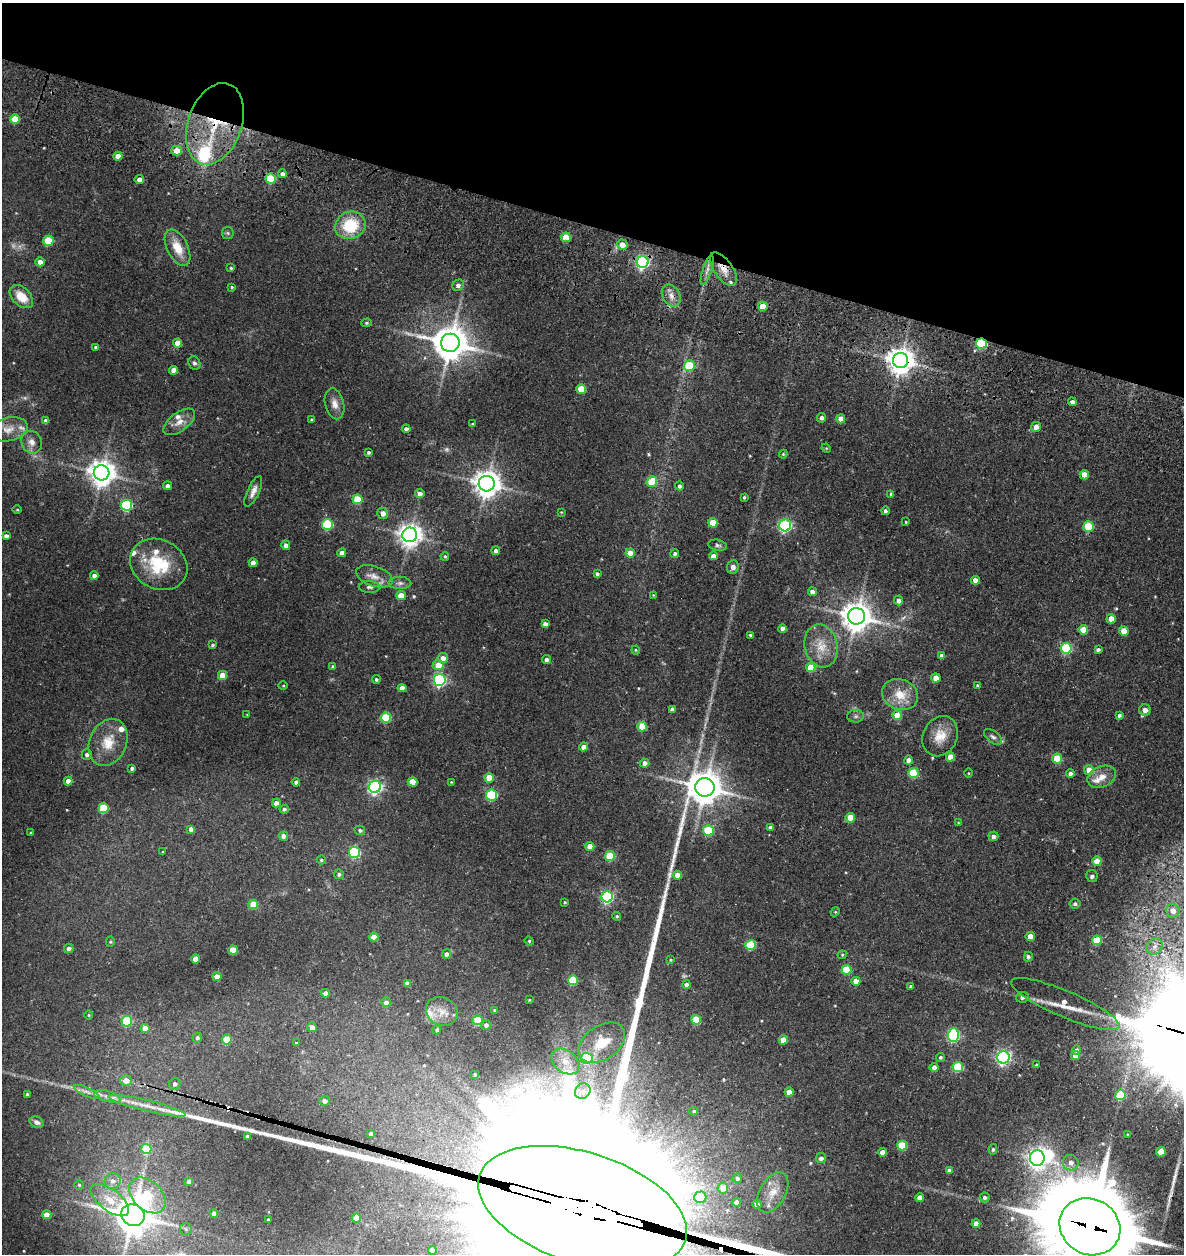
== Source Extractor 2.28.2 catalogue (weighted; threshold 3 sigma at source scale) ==
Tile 2 of 4 x 4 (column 2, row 1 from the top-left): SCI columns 1401-2582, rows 3888-5139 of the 5387 x 5349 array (HDU 1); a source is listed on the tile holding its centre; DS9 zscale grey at full resolution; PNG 1186 x 1256 px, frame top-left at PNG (2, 3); each listed source drawn as its Kron ellipse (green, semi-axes under 4 px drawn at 4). Shown black and unused: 18% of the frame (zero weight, under 3 of 5 exposures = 11% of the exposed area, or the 3 px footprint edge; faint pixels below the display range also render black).
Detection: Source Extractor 2.28.2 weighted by HDU 2 'WHT'; one run over the whole footprint, this tile lists its part. Background 0.122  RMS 0.0079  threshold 0.0357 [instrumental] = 3 sigma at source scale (4.5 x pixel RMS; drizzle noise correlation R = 1.50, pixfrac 1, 0.05/0.05 arcsec/px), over >= 5 px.
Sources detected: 295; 4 too faint to see at this stretch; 3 inside a brighter object's white glare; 2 cosmic-ray / hot-pixel residue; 1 long thin detection or spike segment (spike, bleed or trail) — neither listed nor drawn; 9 inside a brighter listed object's ellipse — not listed separately; the other 276 listed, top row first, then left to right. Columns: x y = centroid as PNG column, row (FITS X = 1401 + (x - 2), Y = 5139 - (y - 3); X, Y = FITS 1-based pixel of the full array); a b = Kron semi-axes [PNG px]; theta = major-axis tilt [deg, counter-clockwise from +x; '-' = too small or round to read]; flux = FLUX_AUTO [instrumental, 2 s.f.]
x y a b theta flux
15 119 5 4 - 19
215 124 42 27 71 57
177 151 5 5 - 13
118 156 4 4 - 5.9
282 174 4 4 - 2.6
139 179 4 4 - 4.5
271 179 5 5 - 32
350 225 15 13 19 29
228 233 6 5 - 1.2
566 237 5 4 - 19
48 241 5 5 - 24
622 245 5 5 - 6.5
178 248 20 10 -64 14
40 262 4 4 - 4.4
643 262 6 6 - 160
231 268 4 4 - 0.88
723 269 19 9 -55 8.6
707 270 15 4 72 3.9
458 285 6 5 - 2.7
232 287 4 3 - 0.89
671 296 12 8 -60 5.2
21 297 14 9 -44 14
763 306 5 4 - 14
366 323 5 4 - 1
178 343 4 4 - 7.8
450 343 9 9 - 1700
981 343 5 5 - 53
96 347 4 3 - 1.4
900 360 7 7 - 890
194 363 7 5 -59 1.7
689 365 5 5 - 30
174 370 4 4 - 6.1
581 389 5 4 - 18
1072 402 4 4 - 2.7
335 404 15 9 -77 5.9
821 418 5 4 - 2.2
841 419 4 4 - 8.2
311 420 3 3 - 0.88
46 421 4 4 - 3.4
179 422 18 9 37 7.1
472 424 4 3 - 0.79
1036 427 5 5 - 5.3
8 429 19 11 13 8.5
406 429 4 4 - 2.3
32 442 11 10 - 5.2
826 448 5 4 - 0.7
368 452 3 3 - 1.4
783 454 4 4 - 0.79
102 473 8 7 - 840
1084 475 4 4 - 9.9
652 482 5 5 - 23
487 484 8 8 - 900
167 486 4 4 - 2.7
679 486 4 4 - 1.8
253 491 17 6 65 4.6
420 494 5 4 - 3.7
891 494 4 3 - 1.3
744 497 4 3 - 0.98
357 499 5 5 - 23
127 505 5 5 - 66
17 510 5 3 - 0.68
885 511 4 3 - 1.9
561 512 4 3 - 0.55
383 513 5 5 - 4.9
906 522 3 3 - 0.75
713 523 5 4 - 15
327 524 5 5 - 52
785 525 6 6 - 120
1088 527 5 5 - 34
410 535 7 7 - 630
6 536 4 4 - 2.5
286 545 5 4 - 2.9
718 545 9 5 -12 1.9
496 551 4 4 - 2.8
342 553 4 4 - 5
630 553 4 4 - 10
675 554 4 4 - 1.4
445 556 4 3 - 1
713 556 4 4 - 4.3
253 563 4 4 - 5.9
159 564 30 24 -28 37
733 567 7 6 - 3.3
597 574 4 3 - 1.6
94 576 4 4 - 3.5
374 576 19 10 -18 8
975 580 4 4 - 5.7
400 583 11 6 -1 2.8
369 587 11 6 -2 2.5
812 592 4 4 - 4.2
653 595 4 3 - 0.61
401 596 4 4 - 14
898 600 5 4 - 2.9
856 616 8 8 - 1200
1111 619 4 4 - 9.4
545 624 4 4 - 3.4
783 629 4 4 - 5.5
1083 630 5 5 - 14
1124 631 5 4 - 10
750 635 3 3 - 1
212 645 4 4 - 1.3
821 646 22 16 -77 15
1066 648 5 5 - 58
1098 649 4 4 - 1.7
636 650 4 4 - 0.82
942 656 4 4 - 3.6
443 658 5 5 - 6.1
547 660 4 4 - 2.5
438 665 5 5 - 12
333 666 4 4 - 1
811 667 5 4 - 16
223 675 4 4 - 12
936 678 5 4 - 8.4
376 679 4 4 - 1.3
440 680 6 6 - 130
283 686 5 3 - 0.7
977 686 4 3 - 1.1
402 688 4 4 - 5.6
900 695 18 15 -21 15
672 709 4 4 - 3.1
1145 710 6 5 - 5.3
247 715 3 2 - 0.55
897 715 5 4 - 11
1119 715 4 4 - 1.5
856 716 8 6 1 2
386 718 5 5 - 44
642 727 5 4 - 21
940 736 21 17 64 14
993 737 10 5 -38 2.5
108 742 24 18 66 18
584 747 4 4 - 5.5
87 755 5 5 - 2.1
950 757 4 4 - 9.3
1057 759 5 5 - 23
909 760 4 4 - 3.8
644 763 5 4 - 4
132 768 4 3 - 1.7
1089 770 5 5 - 10
913 773 5 5 - 34
969 773 4 3 - 0.57
1070 774 4 4 - 2.9
1102 777 15 10 24 7.9
489 778 5 4 - 16
68 781 4 4 - 5.1
296 782 4 4 - 2
413 782 5 4 - 16
451 782 4 3 - 0.6
375 787 6 6 - 190
705 787 10 9 - 1600
492 795 5 5 - 61
276 803 4 4 - 4.1
103 808 5 5 - 30
284 809 4 4 - 1.4
850 818 5 4 - 15
958 823 3 3 - 0.64
771 827 4 4 - 3.3
191 829 4 4 - 2.9
360 830 5 4 - 1.6
708 830 5 5 - 37
31 833 3 3 - 1.2
283 836 5 4 - 3.5
993 836 5 5 - 3.3
590 846 4 4 - 8.1
163 852 3 2 - 0.62
355 852 5 5 - 63
610 856 5 5 - 29
321 860 4 4 - 1.2
1097 861 5 4 - 14
339 874 5 4 - 1.8
678 875 4 4 - 8.7
1092 876 6 6 - 2.3
607 897 5 5 - 110
565 902 3 2 - 0.78
253 904 5 5 - 16
1075 904 5 5 - 1.5
1173 911 7 6 - 5.9
835 912 5 4 - 0.65
617 916 4 4 - 1
1030 936 4 4 - 8.1
374 937 4 4 - 8.9
1097 940 5 5 - 26
529 941 5 4 - 0.94
110 942 5 4 - 0.95
750 945 5 5 - 37
1155 946 9 7 46 3.8
69 948 4 4 - 2.8
233 950 5 4 - 18
446 954 4 4 - 2.4
842 955 4 4 - 0.81
1028 957 5 4 - 1.7
195 959 4 4 - 6.9
670 960 4 3 - 0.74
846 970 5 5 - 27
217 977 4 4 - 7.8
573 980 5 5 - 32
856 981 4 4 - 7.4
407 983 4 4 - 3
686 985 4 4 - 3
911 987 4 4 - 1.9
325 993 4 4 - 3.3
1022 997 6 5 - 2.4
529 1000 3 2 - 0.61
386 1002 5 5 - 3.1
1065 1004 59 13 -23 17
495 1010 4 3 - 0.87
442 1011 16 14 -26 9.5
89 1015 4 3 - 0.71
477 1020 5 5 - 29
696 1020 5 4 - 23
127 1021 5 5 - 46
486 1025 5 5 - 2
312 1027 5 4 - 4.8
145 1028 4 4 - 10
437 1030 4 4 - 1.6
953 1035 7 5 89 97
197 1038 5 4 - 1.3
227 1040 5 5 - 22
783 1040 4 4 - 9.8
296 1043 4 3 - 0.92
602 1043 26 17 34 22
1076 1050 5 4 - 1.7
1076 1055 5 4 - 8.7
940 1057 4 4 - 1.4
1003 1057 6 6 - 190
587 1058 6 5 - 47
565 1061 15 11 -39 11
1036 1065 4 3 - 0.98
934 1067 4 4 - 4.4
958 1067 5 5 - 37
475 1074 3 3 - 1.1
126 1080 5 5 - 8.4
175 1084 6 5 - 2.1
583 1091 8 7 - 4
87 1092 14 4 -24 2.8
789 1092 4 4 - 8
27 1094 3 3 - 1.5
1120 1095 5 5 - 24
107 1096 14 5 -16 4
324 1101 5 5 - 3.7
147 1106 39 5 -14 11
694 1111 4 4 - 1.3
37 1122 7 5 -22 2.6
371 1134 4 4 - 2.7
1127 1134 4 3 - 0.61
248 1137 4 4 - 2
902 1146 5 5 - 29
146 1149 5 5 - 30
993 1149 5 4 - 1.2
882 1152 4 4 - 5.5
1161 1152 5 5 - 14
821 1158 5 5 - 3.1
1037 1158 8 7 - 360
1071 1163 8 7 - 4
950 1170 4 4 - 3.6
737 1178 5 5 - 2.1
113 1181 8 8 - 4.4
189 1181 4 3 - 2.2
79 1185 4 4 - 0.89
723 1188 5 5 - 7.8
773 1192 22 13 60 12
147 1195 21 14 -44 35
700 1197 6 5 - 12
985 1197 5 5 - 2.1
920 1198 4 4 - 6.5
110 1200 22 10 -37 14
736 1202 4 4 - 4.7
757 1204 4 4 - 3.9
583 1208 108 55 -18 240000
214 1213 4 4 - 2.9
47 1215 4 4 - 10
133 1215 12 10 -24 2000
356 1218 4 4 - 6.6
268 1220 4 3 - 1.6
976 1224 4 4 - 6.8
1090 1227 31 27 -29 11000
186 1229 6 5 - 1.5
432 1250 4 4 - 4.5
Overlapping masked pixels (flux is a lower limit): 7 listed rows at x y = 215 124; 643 262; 723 269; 981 343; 900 360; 583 1208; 1090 1227
Isophote crosses this tile's border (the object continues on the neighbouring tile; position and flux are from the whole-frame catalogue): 2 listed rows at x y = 583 1208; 1090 1227